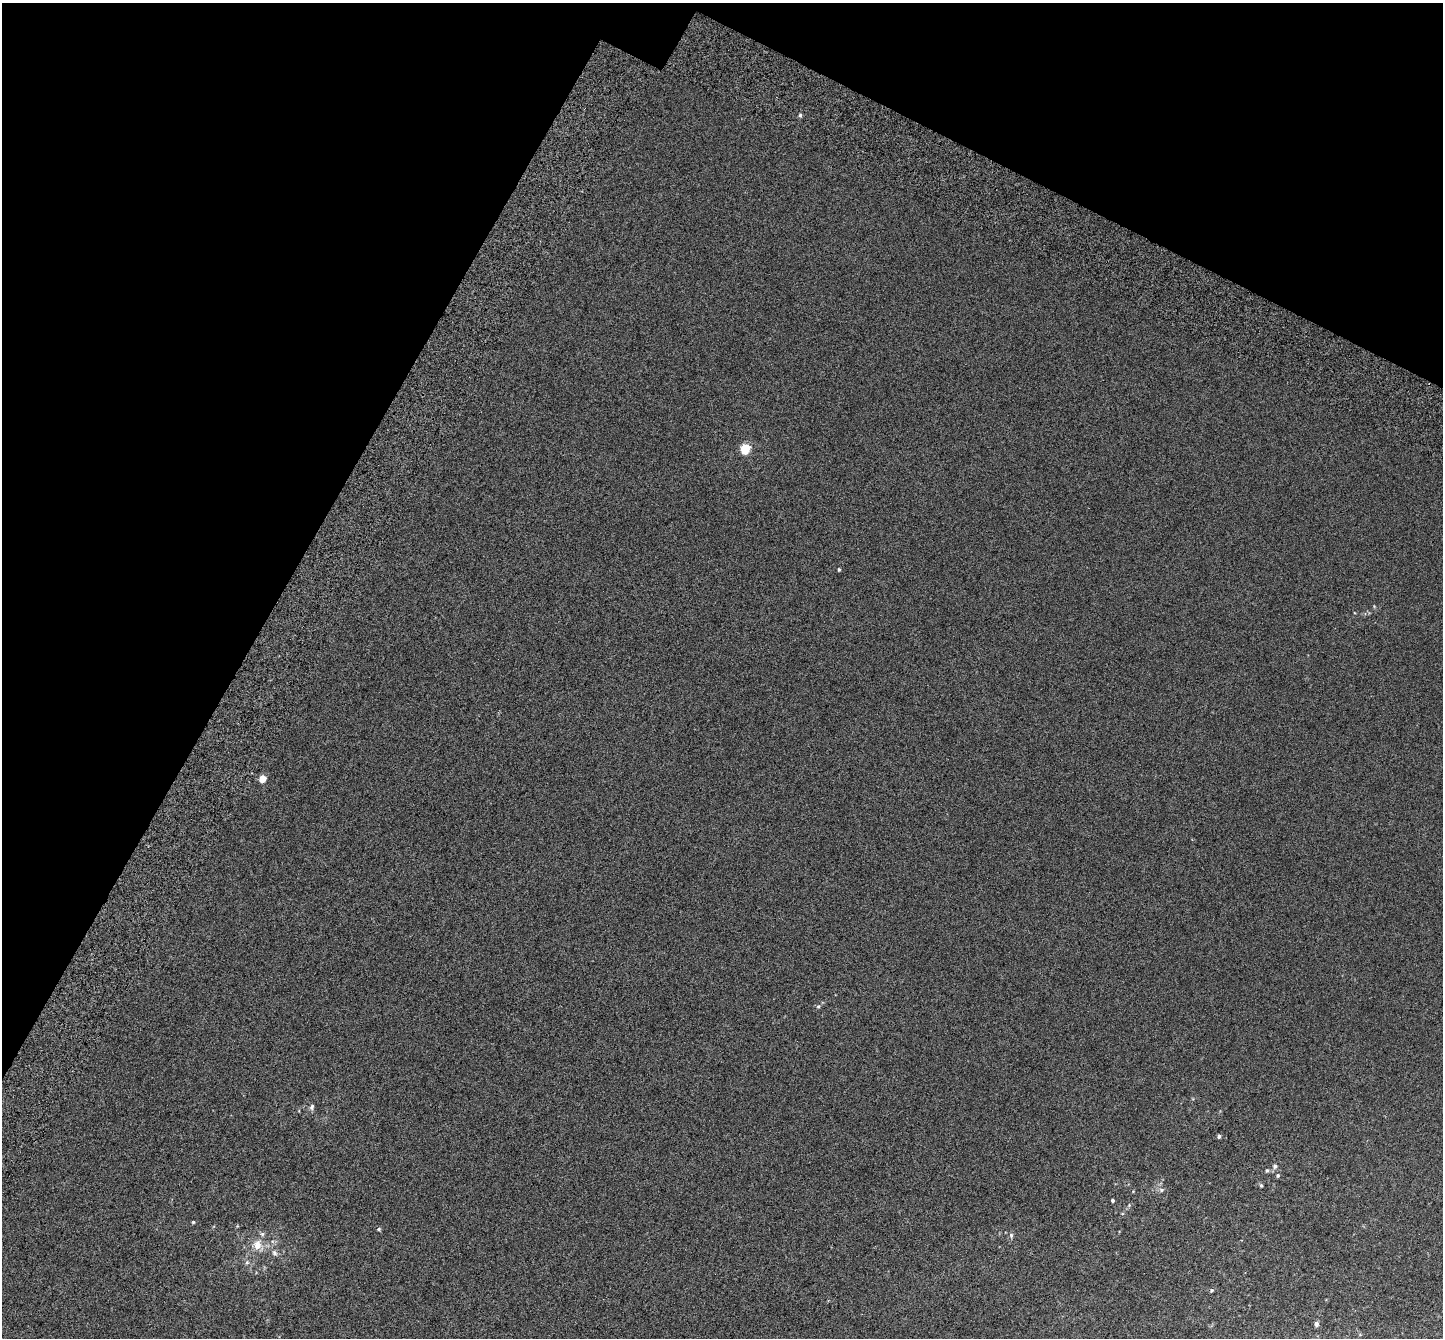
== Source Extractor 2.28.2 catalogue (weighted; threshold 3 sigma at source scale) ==
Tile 2 of 4 x 4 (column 2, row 1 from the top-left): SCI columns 1559-2999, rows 4406-5741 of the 5974 x 6071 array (HDU 1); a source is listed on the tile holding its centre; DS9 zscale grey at full resolution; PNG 1445 x 1340 px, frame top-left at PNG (2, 3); no overlay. Shown black and unused: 25% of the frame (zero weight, under 3 of 6 exposures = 6% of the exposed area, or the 3 px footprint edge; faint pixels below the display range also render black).
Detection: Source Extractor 2.28.2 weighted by HDU 2 'WHT'; one run over the whole footprint, this tile lists its part. Background 0.00107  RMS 0.0049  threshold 0.02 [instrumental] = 3 sigma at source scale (4.09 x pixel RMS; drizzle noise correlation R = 1.36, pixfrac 0.8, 0.0396/0.0396 arcsec/px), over >= 5 px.
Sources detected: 21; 1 inside a brighter listed object's ellipse — not listed separately; the other 20 listed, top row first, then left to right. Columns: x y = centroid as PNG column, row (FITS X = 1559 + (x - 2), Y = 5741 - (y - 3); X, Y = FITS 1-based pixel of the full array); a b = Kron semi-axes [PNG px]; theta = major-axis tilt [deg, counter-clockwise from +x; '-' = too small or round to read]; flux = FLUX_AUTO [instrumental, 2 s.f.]
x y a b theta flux
800 115 5 5 - 0.59
745 449 6 5 - 22
839 569 3 3 - 0.55
262 779 5 5 - 6.9
818 1006 6 5 - 0.63
312 1107 9 5 68 0.99
1219 1136 4 4 - 0.8
1275 1166 6 5 - 1.1
1267 1170 5 4 - 0.57
1278 1175 6 4 89 0.59
1261 1185 5 4 - 0.59
1161 1190 7 5 -22 0.94
1113 1200 4 4 - 0.62
193 1222 4 3 - 0.43
379 1229 5 4 - 0.6
1011 1235 7 5 73 0.83
257 1245 14 11 -86 4.4
275 1253 8 5 -37 1.1
1212 1290 5 4 - 0.64
1316 1324 5 4 - 1.9